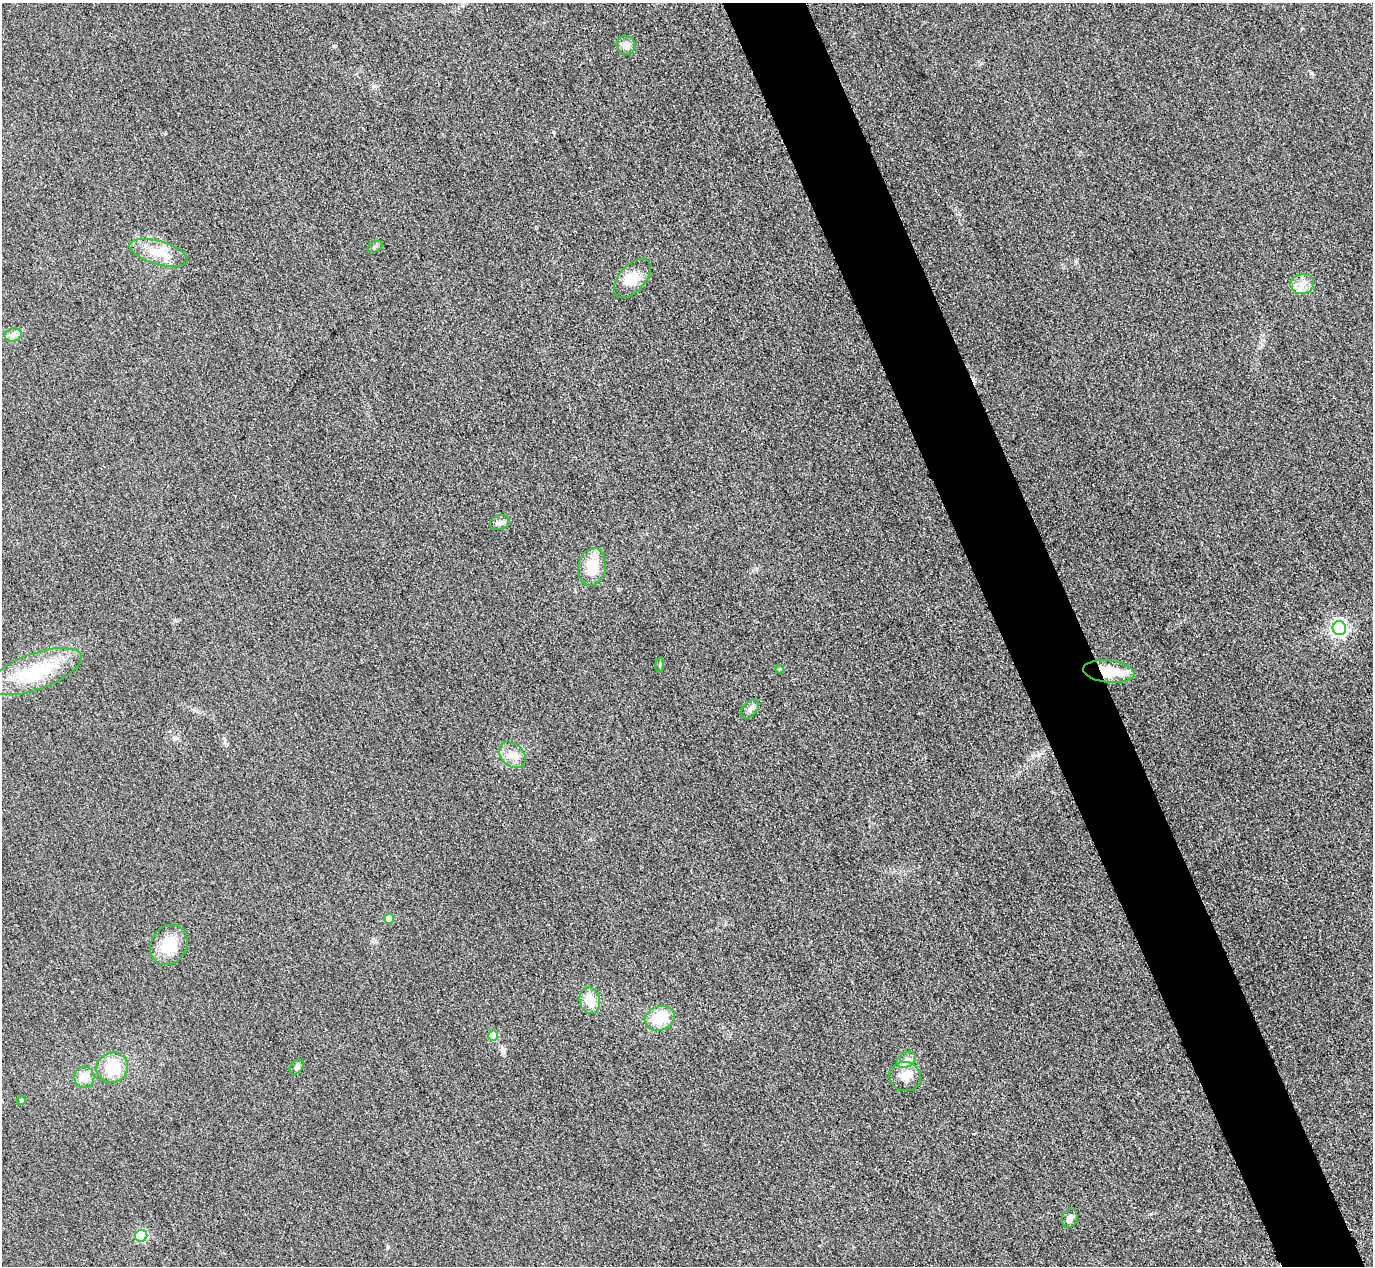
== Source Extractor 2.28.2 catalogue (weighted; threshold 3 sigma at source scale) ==
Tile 6 of 4 x 4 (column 2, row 2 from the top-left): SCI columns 1402-2772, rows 2833-4096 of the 5546 x 5533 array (HDU 1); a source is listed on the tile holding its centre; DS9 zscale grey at full resolution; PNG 1375 x 1268 px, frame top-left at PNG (2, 3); each listed source drawn as its Kron ellipse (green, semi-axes under 4 px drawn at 4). Shown black and unused: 6% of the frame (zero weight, under 3 of 4 exposures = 3% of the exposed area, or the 3 px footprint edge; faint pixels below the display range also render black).
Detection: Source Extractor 2.28.2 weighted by HDU 2 'WHT'; one run over the whole footprint, this tile lists its part. Background 0.139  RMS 0.019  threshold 0.0852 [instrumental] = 3 sigma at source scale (4.5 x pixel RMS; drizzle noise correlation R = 1.50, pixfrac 1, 0.05/0.05 arcsec/px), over >= 5 px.
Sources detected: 28; all 28 listed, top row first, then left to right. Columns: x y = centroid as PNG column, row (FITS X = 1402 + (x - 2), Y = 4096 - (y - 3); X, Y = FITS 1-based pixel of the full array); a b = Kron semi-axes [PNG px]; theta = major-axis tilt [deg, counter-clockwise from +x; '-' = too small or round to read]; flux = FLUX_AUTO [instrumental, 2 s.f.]
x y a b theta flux
626 45 10 9 - 14
375 247 8 5 29 4.1
159 253 30 12 -16 40
632 278 23 13 48 31
1302 284 12 10 12 17
13 335 9 6 12 7.6
500 523 10 7 17 7
592 567 19 13 78 46
1339 628 7 6 - 560
660 665 7 3 81 2.2
779 669 4 4 - 2.6
35 672 49 18 20 120
1109 672 26 11 -6 64
750 709 11 7 47 8
512 755 15 11 -44 19
389 919 5 5 - 22
169 945 21 18 57 50
590 1001 13 10 -75 30
660 1018 15 12 24 52
493 1036 5 5 - 39
906 1060 10 7 34 9.7
297 1067 8 6 47 5.3
112 1068 16 15 - 53
84 1077 11 10 - 23
905 1077 16 14 -16 26
21 1100 4 4 - 4
1070 1218 9 7 75 9.3
141 1236 6 6 - 140
Overlapping masked pixels (flux is a lower limit): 1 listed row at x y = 1109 672
Unlisted compact peaks at least as high as the median listed source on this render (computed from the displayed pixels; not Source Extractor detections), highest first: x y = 553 132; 374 86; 502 1048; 224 738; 1039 754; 387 1248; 1151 1214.